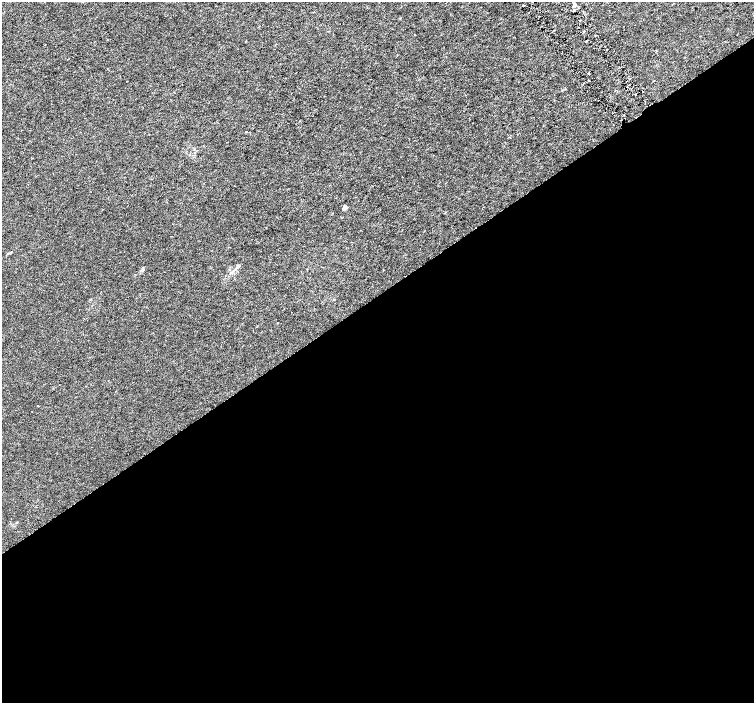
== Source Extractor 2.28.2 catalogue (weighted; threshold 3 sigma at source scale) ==
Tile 15 of 4 x 4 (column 3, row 4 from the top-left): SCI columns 3013-4515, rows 202-1602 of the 6019 x 5941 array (HDU 1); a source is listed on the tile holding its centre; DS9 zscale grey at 2 x 2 block average (1 PNG px = mean of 2 x 2 image px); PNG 756 x 705 px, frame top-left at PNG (2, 2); no overlay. Shown black and unused: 58% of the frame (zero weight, under 3 of 6 exposures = <1% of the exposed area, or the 3 px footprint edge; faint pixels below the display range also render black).
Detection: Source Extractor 2.28.2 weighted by HDU 2 'WHT'; one run over the whole footprint, this tile lists its part. Background 7.05e-04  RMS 0.0017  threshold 0.00694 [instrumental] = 3 sigma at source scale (4.09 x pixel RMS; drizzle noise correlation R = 1.36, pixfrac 0.8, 0.0396/0.0396 arcsec/px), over >= 5 px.
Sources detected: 18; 1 cosmic-ray / hot-pixel residue — not listed; the other 17 listed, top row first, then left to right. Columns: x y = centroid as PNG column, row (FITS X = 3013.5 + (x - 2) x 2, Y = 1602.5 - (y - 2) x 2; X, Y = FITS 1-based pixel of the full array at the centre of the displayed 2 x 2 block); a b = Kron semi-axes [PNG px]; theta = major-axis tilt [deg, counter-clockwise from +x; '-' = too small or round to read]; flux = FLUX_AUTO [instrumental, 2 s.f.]
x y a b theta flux
524 5 2 2 - 0.2
574 5 4 3 - 0.6
580 20 2 2 - 0.3
415 35 2 2 - 0.11
656 51 2 2 - 0.16
589 73 3 2 - 0.2
127 81 2 2 - 0.12
643 91 2 2 - 0.17
174 92 2 2 - 0.12
636 94 2 2 - 0.36
246 132 2 2 - 0.26
345 207 3 2 - 3.7
307 269 2 2 - 0.17
141 270 4 2 - 0.29
232 272 5 2 - 0.43
278 323 2 2 - 0.17
38 406 2 2 - 0.25
Diffuse or blended objects may show on this block-average render without a row.